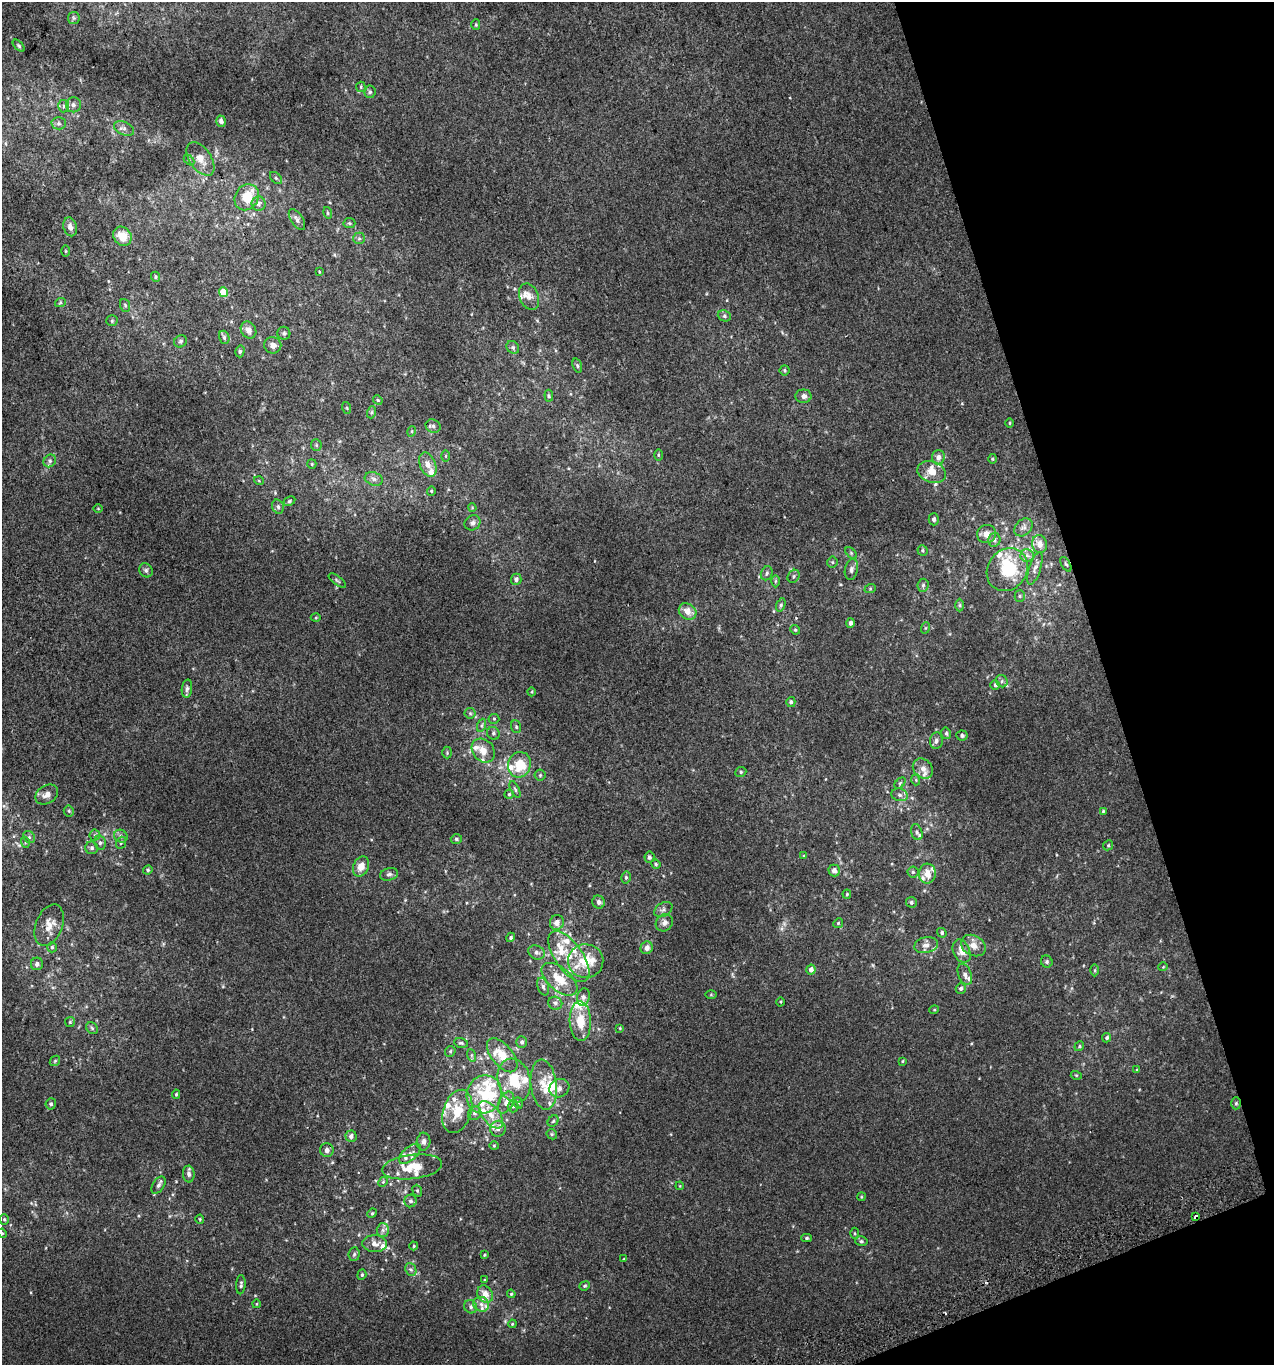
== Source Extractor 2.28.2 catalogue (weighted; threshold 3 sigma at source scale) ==
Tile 12 of 4 x 4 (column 4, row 3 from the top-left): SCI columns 3902-5173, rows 1407-2769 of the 5313 x 5536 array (HDU 1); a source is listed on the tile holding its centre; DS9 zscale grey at full resolution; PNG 1276 x 1367 px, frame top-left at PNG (2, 2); each listed source drawn as its Kron ellipse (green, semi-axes under 4 px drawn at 4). Shown black and unused: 15% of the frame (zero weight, under 2 of 3 exposures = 2% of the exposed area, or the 3 px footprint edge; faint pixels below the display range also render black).
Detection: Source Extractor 2.28.2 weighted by HDU 2 'WHT'; one run over the whole footprint, this tile lists its part. Background 0.00305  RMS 0.0074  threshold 0.0333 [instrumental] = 3 sigma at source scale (4.5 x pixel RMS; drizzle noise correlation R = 1.50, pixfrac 1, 0.0396/0.0396 arcsec/px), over >= 5 px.
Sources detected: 292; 1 cosmic-ray / hot-pixel residue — neither listed nor drawn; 50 inside a brighter listed object's ellipse — not listed separately; the other 241 listed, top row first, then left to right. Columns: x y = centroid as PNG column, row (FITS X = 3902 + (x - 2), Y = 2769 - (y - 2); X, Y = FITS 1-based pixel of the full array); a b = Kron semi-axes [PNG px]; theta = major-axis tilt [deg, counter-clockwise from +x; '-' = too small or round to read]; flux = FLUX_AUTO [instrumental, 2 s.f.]
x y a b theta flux
74 18 6 6 - 1.3
476 25 5 4 - 0.95
19 46 7 4 -46 0.95
361 87 5 4 - 0.86
370 92 6 5 - 1.4
73 105 7 7 - 2.6
64 106 6 5 - 1.7
221 121 6 5 - 3
59 123 7 6 - 1.9
124 128 10 6 -22 2.8
200 159 19 10 -55 8.5
189 160 6 4 -46 1
276 178 7 4 -45 1.4
247 197 13 11 58 16
258 203 7 7 - 2.4
328 213 6 4 -74 1.1
297 219 12 6 -56 2.7
349 223 6 5 - 1.2
70 227 9 6 -75 3
122 236 10 8 -52 11
359 238 6 5 - 1.6
66 251 6 4 -89 0.71
319 272 4 2 - 0.54
155 277 5 4 - 0.99
223 292 5 4 - 15
529 297 14 9 -68 5.1
60 303 5 3 - 0.78
125 305 6 5 - 1.3
724 316 7 5 -22 1.4
112 321 5 5 - 0.98
248 330 9 7 -57 4.7
284 333 6 6 - 1.5
224 337 7 5 -75 1.7
181 341 7 6 - 1.4
273 345 8 8 - 3.5
513 347 7 6 - 1.5
240 351 6 4 75 1.2
577 366 7 4 -71 1.2
785 370 5 5 - 1.1
549 396 6 4 -85 0.88
803 396 8 6 0 3.6
378 400 5 4 - 0.91
347 408 6 3 -71 0.75
372 412 6 4 71 0.97
1010 423 4 3 - 0.55
433 426 8 6 -24 2.1
412 431 5 3 - 0.69
316 445 6 5 - 1.2
658 455 5 4 - 0.88
446 456 6 4 -90 0.87
938 457 7 6 - 4.2
992 459 5 3 - 0.7
50 461 7 6 - 2
312 464 5 4 - 0.79
428 464 13 8 -68 5.6
932 472 15 10 -20 9
374 479 9 6 -18 2.6
259 481 5 3 - 0.55
431 491 4 4 - 0.78
289 501 6 4 28 0.99
278 507 7 5 -74 1.6
98 508 4 3 - 0.54
472 508 4 3 - 0.48
934 519 6 5 - 2.3
473 523 8 7 - 2.6
1023 527 10 7 43 2.9
986 534 9 9 - 5
994 540 7 6 - 1.9
1039 544 9 7 -79 5.7
923 550 5 5 - 1.1
851 553 7 4 -46 1.1
1027 555 6 6 - 2.3
832 562 5 5 - 0.93
1066 564 8 4 -59 1.1
1035 568 17 6 72 3.4
851 569 10 6 78 2.4
146 570 7 6 - 1.8
1007 570 22 19 55 36
767 573 7 5 67 1.7
794 576 7 5 56 1.4
516 579 5 5 - 2.7
337 581 10 3 -36 1
775 581 6 4 89 0.91
923 585 6 5 - 1.6
870 589 6 4 19 0.78
1020 596 5 5 - 1.2
781 605 7 4 70 1.3
960 605 6 4 -89 1.2
688 611 9 7 -35 6.9
316 618 5 3 - 0.69
850 623 5 4 - 2.5
925 628 6 3 71 0.76
795 630 5 4 - 0.96
1002 681 6 5 - 1.7
995 685 5 4 - 1.1
187 689 9 5 83 2
532 692 4 3 - 0.61
791 702 5 4 - 1.6
470 713 6 5 - 1.2
494 719 5 5 - 0.9
482 725 7 4 71 1.4
516 727 6 5 - 1.2
493 733 7 6 - 1.7
946 733 6 4 -77 1.3
962 735 5 5 - 1.6
936 741 8 6 81 2
483 751 13 10 -50 7.3
447 753 6 5 - 0.91
519 765 13 11 74 19
923 768 11 9 -43 4.6
741 772 6 4 23 1.1
540 775 5 5 - 1.1
916 780 5 3 - 0.74
900 783 7 4 45 1.1
515 789 9 4 -64 1.3
509 794 4 4 - 1
47 795 12 9 35 4.8
900 795 8 6 -17 2.5
69 811 5 5 - 1
1103 811 4 4 - 0.77
917 832 8 5 -71 1.8
95 835 6 5 - 1.2
121 836 7 6 - 2.1
29 837 6 5 - 1.6
456 839 6 4 -3 1.3
25 842 6 3 -73 0.87
100 843 7 5 -77 1.9
121 843 6 4 69 1.1
1108 845 5 4 - 0.93
92 848 6 6 - 1.8
804 856 4 4 - 0.69
649 857 5 5 - 1.8
656 864 5 4 - 0.88
361 867 10 7 65 7.3
148 870 5 4 - 0.97
834 870 6 5 - 3.8
913 872 5 5 - 1.1
389 874 9 6 15 2
927 874 10 8 87 8.5
626 877 6 5 - 1.4
847 894 4 4 - 0.82
599 902 6 6 - 2.4
911 902 5 5 - 1.4
663 910 10 6 31 2.3
557 922 7 7 - 4.3
664 923 9 8 - 3.1
838 923 5 4 - 0.92
49 925 22 13 69 9.7
942 933 5 4 - 1.3
511 937 5 4 - 1.2
926 945 12 8 13 3.5
973 945 13 10 -30 6
52 947 5 4 - 1.1
647 948 6 6 - 4.3
962 951 12 8 -64 6.4
536 952 8 6 -26 2.3
569 956 30 13 -55 20
586 961 17 17 - 22
1047 962 6 5 - 1.4
37 964 6 6 - 2.3
1163 967 5 3 - 0.53
811 970 5 4 - 3.7
1094 970 6 4 89 0.93
965 974 11 6 -68 3
560 979 21 11 -41 16
543 987 9 5 -72 2.2
961 988 5 5 - 1.7
711 995 6 4 0 0.72
583 997 9 6 80 2.2
781 1002 4 3 - 0.68
555 1003 7 6 - 2.1
934 1010 5 3 - 0.64
580 1021 20 10 -88 14
70 1022 5 5 - 0.87
92 1028 6 5 - 1.2
620 1028 4 3 - 0.63
1107 1038 5 4 - 1.3
522 1042 6 5 - 1.7
461 1043 7 4 -14 1.4
1079 1046 5 4 - 0.97
450 1051 6 5 - 0.98
471 1055 6 4 -71 1.3
502 1055 20 10 -50 13
55 1061 6 4 45 0.94
902 1061 4 3 - 0.73
1137 1070 4 3 - 0.83
1076 1075 5 3 - 0.67
514 1080 22 16 -75 23
544 1085 25 13 -83 13
559 1088 10 9 - 3.8
176 1094 4 4 - 0.88
484 1094 19 17 68 24
506 1102 11 7 64 4.2
518 1103 6 4 -70 0.99
1236 1103 6 5 - 1.1
51 1104 5 5 - 1.7
513 1106 6 5 - 1.5
457 1111 22 14 72 16
475 1113 7 6 - 2
491 1115 16 8 -51 8.1
553 1121 6 5 - 1.1
498 1129 8 7 - 2.8
552 1134 5 5 - 1
351 1136 6 5 - 2.6
424 1142 9 7 87 2.9
494 1146 4 4 - 0.73
327 1150 7 6 - 2.8
410 1154 13 6 42 3.9
412 1167 30 12 7 17
189 1174 8 6 -86 2.3
383 1182 5 4 - 1
158 1185 10 5 57 2.1
680 1186 4 3 - 0.58
417 1191 6 4 -69 1.1
861 1197 4 3 - 0.6
410 1201 6 6 - 1.8
372 1213 5 4 - 0.87
1196 1217 4 3 - 2.2
4 1219 5 4 - 0.97
200 1219 4 4 - 0.73
383 1230 6 6 - 2.1
2 1233 5 4 - 0.75
855 1233 5 3 - 0.8
807 1238 5 4 - 1.1
861 1241 6 4 -14 1.3
375 1244 12 8 -3 5.3
414 1246 4 4 - 0.74
354 1254 7 5 84 1.5
484 1255 4 3 - 0.75
624 1259 3 3 - 0.67
411 1269 7 5 -67 1.7
362 1275 5 4 - 0.94
485 1280 4 3 - 0.83
241 1285 9 4 86 1.7
585 1286 5 4 - 1
485 1294 9 7 -58 6.3
511 1294 4 4 - 0.81
256 1304 4 3 - 0.53
481 1304 8 7 - 2.9
471 1307 7 6 - 1.9
512 1324 4 3 - 0.65
Overlapping masked pixels (flux is a lower limit): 1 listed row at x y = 1196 1217
Isophote crosses this tile's border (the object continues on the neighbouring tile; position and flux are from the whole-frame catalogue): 1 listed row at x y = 2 1233